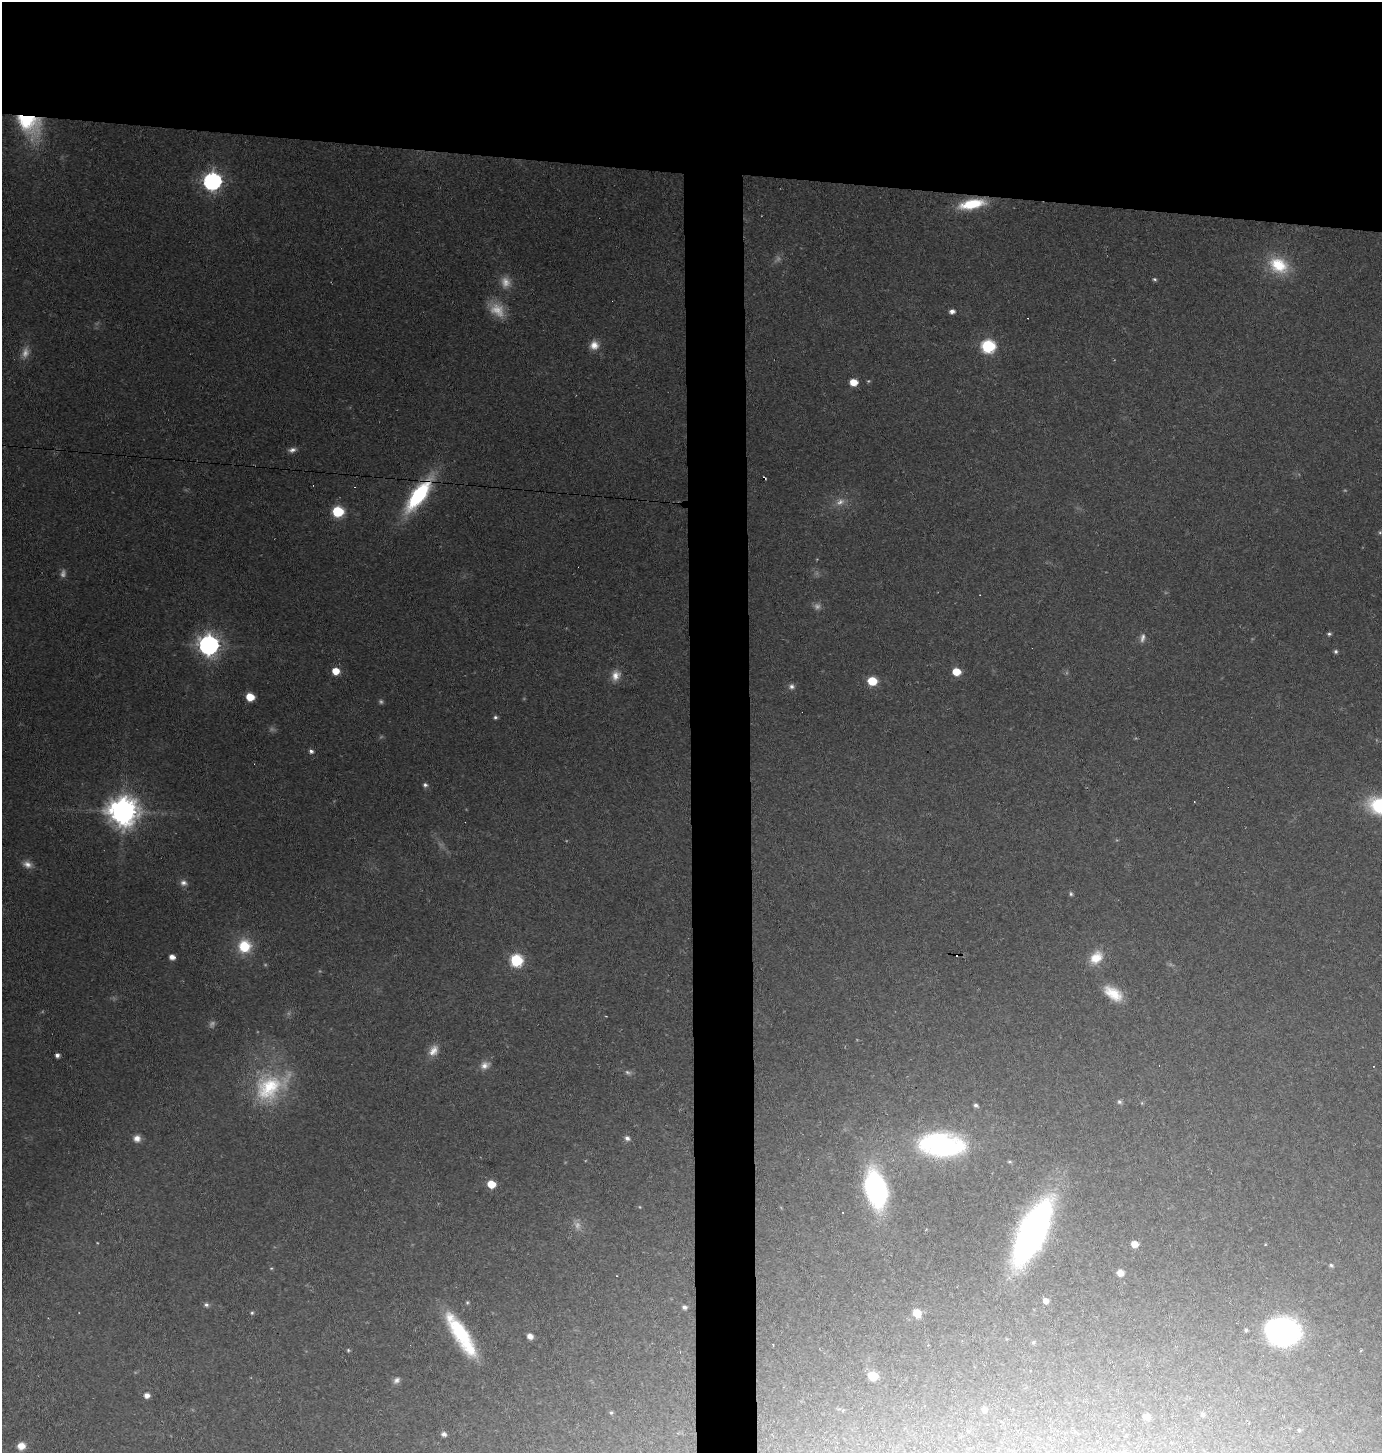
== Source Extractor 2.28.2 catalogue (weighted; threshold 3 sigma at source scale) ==
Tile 2 of 3 x 3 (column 2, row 1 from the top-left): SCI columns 1480-2859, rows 2903-4353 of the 4379 x 4353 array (HDU 1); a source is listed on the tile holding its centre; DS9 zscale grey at full resolution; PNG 1384 x 1455 px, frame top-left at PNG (2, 2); no overlay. Shown black and unused: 16% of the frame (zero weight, under 2 of 3 exposures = <1% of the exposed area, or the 3 px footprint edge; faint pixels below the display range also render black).
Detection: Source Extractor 2.28.2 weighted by HDU 2 'WHT'; one run over the whole footprint, this tile lists its part. Background 0.131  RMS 0.011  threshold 0.0488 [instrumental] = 3 sigma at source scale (4.5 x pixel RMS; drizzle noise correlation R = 1.50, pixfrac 1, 0.05/0.05 arcsec/px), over >= 5 px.
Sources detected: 98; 17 too faint to see at this stretch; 3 cosmic-ray / hot-pixel residue — not listed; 1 inside a brighter listed object's ellipse — not listed separately; the other 77 listed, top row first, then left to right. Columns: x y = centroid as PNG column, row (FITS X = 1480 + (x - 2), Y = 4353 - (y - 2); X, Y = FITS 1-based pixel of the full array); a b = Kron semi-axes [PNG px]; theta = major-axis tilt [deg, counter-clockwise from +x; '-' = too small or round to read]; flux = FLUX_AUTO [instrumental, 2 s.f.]
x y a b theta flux
29 124 33 23 -44 81
212 181 8 7 - 510
972 204 28 10 12 46
1279 265 26 19 -29 44
1154 279 5 4 - 1.8
952 311 6 5 - 5.5
594 345 12 11 - 12
988 346 8 7 - 170
853 382 7 6 - 17
292 450 11 6 14 5.1
418 495 33 12 54 140
840 502 14 9 32 9
338 512 7 6 - 93
1329 634 5 4 - 2.3
1143 638 12 6 81 5.1
209 645 8 8 - 800
1336 651 5 5 - 2.3
336 671 6 6 - 19
956 672 7 6 - 21
616 675 14 11 69 11
872 681 7 6 - 42
791 686 7 7 - 4
250 697 6 6 - 23
495 717 5 5 - 2.4
311 751 5 5 - 3.6
425 785 6 6 - 3.1
1381 806 26 17 -12 91
123 811 10 10 - 1900
27 864 12 9 -19 7.8
183 883 9 8 - 5.7
1071 894 6 5 - 2.1
244 946 15 14 - 39
172 957 5 4 - 8
1096 958 18 14 48 23
516 960 7 6 - 130
1113 993 24 13 -34 28
57 1055 5 4 - 3.8
485 1065 13 10 23 8.5
628 1072 9 6 -22 3.3
270 1087 46 32 32 90
1119 1102 7 6 - 2.8
1142 1103 6 3 -72 1.2
976 1105 6 5 - 2.8
137 1138 8 7 - 8.3
627 1138 7 6 - 4.4
942 1145 48 25 -4 190
1009 1161 7 4 -5 1.7
491 1184 6 5 - 27
876 1189 30 16 -77 240
1032 1232 62 22 64 500
1134 1244 6 6 - 11
1331 1265 6 5 - 2.1
271 1268 5 4 - 1.4
1120 1273 7 6 - 10
1046 1301 6 6 - 7.4
467 1302 5 4 - 1.6
206 1305 6 6 - 3
684 1307 5 4 - 3.4
252 1313 5 4 - 1.7
917 1313 8 7 - 19
1246 1330 5 4 - 1.8
1283 1331 28 22 -4 260
460 1332 45 16 -56 91
530 1336 6 5 - 8.1
1033 1342 6 5 - 1.9
348 1350 5 4 - 1.5
873 1376 7 6 - 34
396 1380 10 7 40 4.6
147 1395 5 5 - 7.4
984 1410 6 6 - 5.4
611 1413 6 5 - 1.9
1203 1415 5 5 - 2.4
1147 1417 6 5 - 7.2
1299 1430 5 5 - 1.4
969 1431 5 3 - 1.1
444 1434 6 5 - 4.2
21 1446 8 8 - 13
Overlapping masked pixels (flux is a lower limit): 2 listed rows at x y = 29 124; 418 495
Isophote crosses this tile's border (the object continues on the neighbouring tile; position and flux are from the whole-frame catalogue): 1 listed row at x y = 1381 806